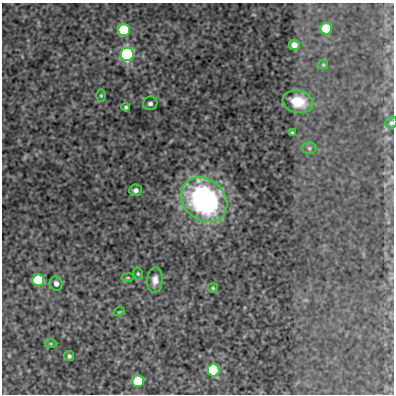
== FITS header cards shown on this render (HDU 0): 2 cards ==
NAXIS1  =                  392
NAXIS2  =                  392

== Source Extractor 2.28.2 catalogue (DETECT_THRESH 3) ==
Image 392 x 392 px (HDU 0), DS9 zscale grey, 1 PNG px = 1 image px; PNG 396 x 396 px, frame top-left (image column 1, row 392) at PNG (2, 3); each listed source drawn as its Kron ellipse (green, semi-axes under 4 px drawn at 4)
Background 127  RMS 0.49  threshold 1.48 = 3 sigma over >= 5 px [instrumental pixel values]
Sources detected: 25; all 25 listed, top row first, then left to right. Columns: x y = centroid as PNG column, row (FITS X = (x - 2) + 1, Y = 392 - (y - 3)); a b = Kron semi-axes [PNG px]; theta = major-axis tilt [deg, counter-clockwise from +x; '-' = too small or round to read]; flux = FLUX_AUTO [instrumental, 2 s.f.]
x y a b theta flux
326 29 6 6 - 2000
124 30 6 6 - 3800
294 45 5 5 - 240
127 54 6 6 - 9600
323 65 5 4 - 38
101 96 6 4 90 50
298 102 15 11 -15 690
150 103 7 6 - 110
126 107 4 3 - 66
391 123 6 5 - 70
292 133 4 3 - 41
309 148 7 6 - 80
136 190 6 6 - 120
204 200 25 20 -40 8000
138 274 6 4 -75 51
128 278 6 3 8 36
38 280 6 6 - 2400
155 280 12 7 85 240
56 284 7 6 - 170
213 288 5 4 - 43
119 312 5 3 - 30
51 343 6 4 0 42
69 356 5 5 - 81
213 370 6 6 - 5500
138 381 6 6 - 2400
At the frame edge (FLAGS 8, measured only in part): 1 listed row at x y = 391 123